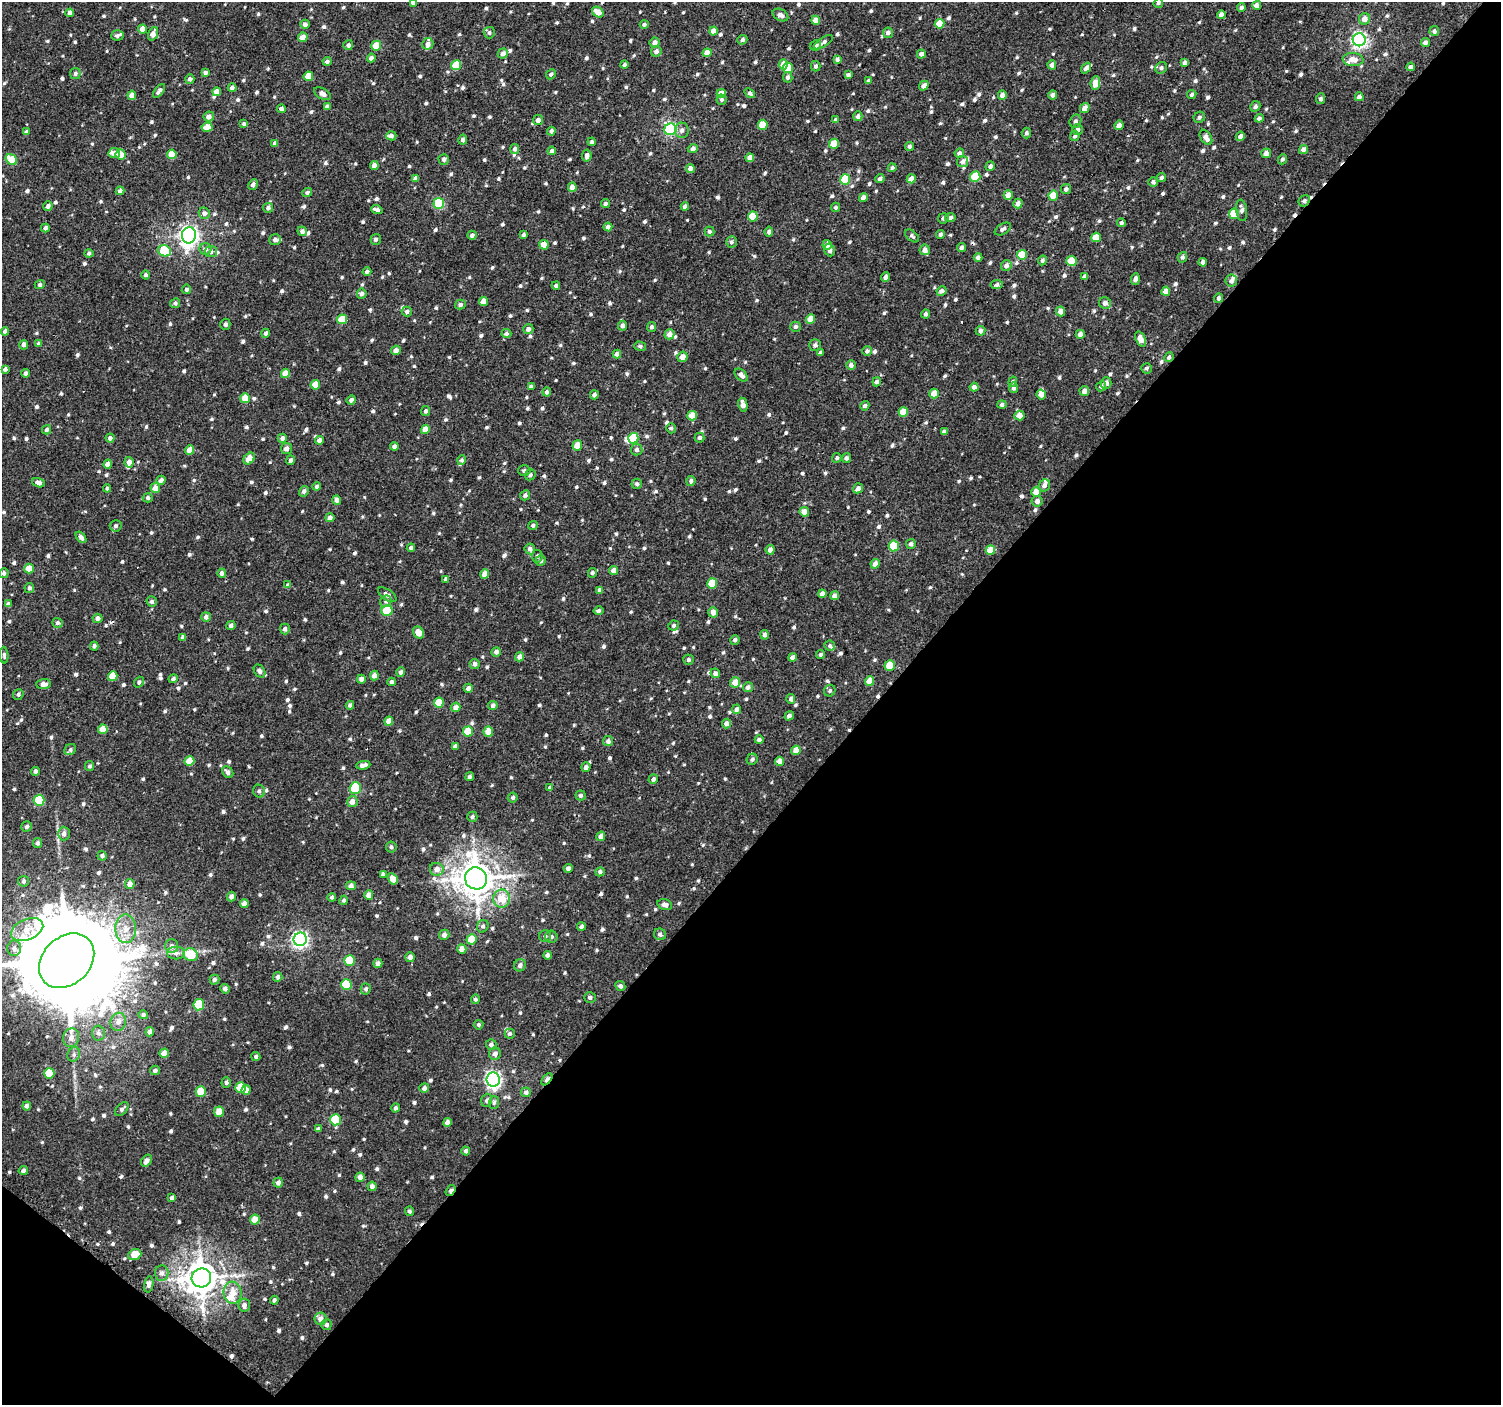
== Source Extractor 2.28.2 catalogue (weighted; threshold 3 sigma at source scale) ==
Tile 15 of 4 x 4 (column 3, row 4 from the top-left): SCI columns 3006-4504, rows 185-1587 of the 6016 x 6045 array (HDU 1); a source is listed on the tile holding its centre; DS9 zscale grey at full resolution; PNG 1503 x 1407 px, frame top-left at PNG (2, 2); each listed source drawn as its Kron ellipse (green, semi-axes under 4 px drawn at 4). Shown black and unused: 43% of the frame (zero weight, under 2 of 3 exposures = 2% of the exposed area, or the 3 px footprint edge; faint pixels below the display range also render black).
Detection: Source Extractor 2.28.2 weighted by HDU 2 'WHT'; one run over the whole footprint, this tile lists its part. Background 8.43e-04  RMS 0.003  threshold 0.0137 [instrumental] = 3 sigma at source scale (4.5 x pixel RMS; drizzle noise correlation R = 1.50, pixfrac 1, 0.0396/0.0396 arcsec/px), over >= 5 px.
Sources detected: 1039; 1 inside a brighter object's white glare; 6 cosmic-ray / hot-pixel residue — neither listed nor drawn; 16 inside a brighter listed object's ellipse — not listed separately; of the other 1016, all 500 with FLUX_AUTO >= 0.674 (the completeness limit of this list) listed and drawn (516 fainter detections not listed), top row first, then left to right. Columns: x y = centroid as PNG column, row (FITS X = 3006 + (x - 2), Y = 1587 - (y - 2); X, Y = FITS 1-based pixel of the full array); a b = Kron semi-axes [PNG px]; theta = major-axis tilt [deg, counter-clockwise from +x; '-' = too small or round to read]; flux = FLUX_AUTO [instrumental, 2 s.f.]
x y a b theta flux
413 2 4 4 - 1.3
1158 3 5 4 - 0.8
1257 5 4 4 - 1.9
1241 7 4 4 - 0.75
598 12 6 4 -36 3.2
70 13 4 4 - 1.4
780 15 8 5 -28 1.2
1221 15 4 4 - 1.8
1364 19 6 5 - 2
816 20 4 4 - 3.3
305 24 4 4 - 1.2
644 24 4 4 - 0.74
939 24 5 4 - 4.1
142 29 4 4 - 2.8
713 31 4 4 - 3
1434 31 5 5 - 0.78
489 33 6 5 - 0.71
888 33 5 5 - 1.1
153 34 7 4 68 2.1
117 35 6 5 - 0.76
303 37 5 4 - 3
742 40 5 4 - 0.85
1359 40 6 6 - 85
655 42 5 5 - 1.6
823 42 11 4 34 0.9
1425 43 4 4 - 1.5
428 44 6 5 - 1.3
348 45 5 4 - 0.97
816 45 6 5 - 1.2
376 46 5 5 - 6
656 51 5 5 - 1.1
503 53 5 5 - 1.6
707 53 4 4 - 2.5
921 54 4 4 - 1.3
371 58 4 4 - 1.3
837 59 4 4 - 0.85
1353 59 10 6 -5 3
327 61 4 4 - 0.97
1185 62 4 4 - 1.1
783 64 5 4 - 2.9
456 65 5 5 - 7.2
624 65 4 4 - 0.8
1052 65 4 4 - 1.4
816 66 5 4 - 0.69
1411 67 4 4 - 1.5
788 68 5 5 - 4.7
1086 68 6 4 49 1.6
1161 68 6 5 - 0.8
205 73 4 4 - 1.1
75 74 5 5 - 0.73
551 74 6 4 46 0.7
848 75 4 4 - 0.9
308 76 5 4 - 5.6
788 77 5 4 - 0.75
190 79 4 4 - 1.1
869 81 4 3 - 0.82
1095 83 7 5 84 3.4
924 86 5 4 - 1.6
232 88 4 4 - 1
159 91 8 4 51 1.1
217 92 4 4 - 2.1
721 93 4 4 - 2.6
750 93 6 4 -38 0.86
322 94 9 5 -28 1.5
132 95 4 4 - 2.8
1002 95 4 4 - 1.4
1053 95 4 4 - 1.1
1192 95 5 4 - 0.7
1359 97 4 4 - 1.4
1320 99 5 4 - 0.78
722 100 5 5 - 0.75
1255 106 5 5 - 0.84
327 107 4 4 - 1.2
1085 108 5 4 - 2.3
281 109 4 4 - 1.2
209 116 5 5 - 1.7
858 116 5 4 - 1.1
1199 117 6 5 - 0.78
1259 118 4 4 - 0.92
538 120 5 5 - 1.6
836 120 4 4 - 0.88
1075 121 7 6 - 0.81
244 124 4 3 - 0.85
763 125 5 5 - 6.4
1119 125 5 4 - 1.7
207 127 5 4 - 3.5
670 129 6 5 - 27
1077 129 5 5 - 1.3
682 130 7 7 - 1.1
551 131 4 4 - 0.82
26 132 4 4 - 0.9
1026 133 5 4 - 0.77
391 136 5 4 - 1
1075 136 5 4 - 0.78
1240 136 5 4 - 1.3
1206 137 8 5 -57 1.7
463 140 5 4 - 0.95
592 142 4 4 - 0.76
275 143 4 4 - 1.2
834 144 5 5 - 4.5
909 146 4 4 - 0.83
693 148 5 4 - 1.1
515 149 5 4 - 0.95
1303 149 4 4 - 1.3
552 151 4 4 - 1.1
114 153 6 5 - 1.6
959 153 5 5 - 0.99
1266 153 5 4 - 1.7
121 154 5 5 - 3.3
172 154 5 4 - 5.6
587 156 6 4 82 1.4
750 158 4 4 - 2.2
444 159 5 5 - 0.89
1282 159 5 4 - 0.71
11 160 6 5 - 7.5
962 162 5 5 - 1.2
374 166 4 4 - 1.7
990 166 5 4 - 0.96
892 168 4 4 - 0.72
690 169 4 4 - 1.7
975 176 5 5 - 10
1161 177 5 4 - 0.74
416 178 4 4 - 1.4
880 179 4 4 - 0.86
911 179 4 4 - 1.9
845 180 5 5 - 10
1153 182 5 5 - 0.94
253 185 5 4 - 1.1
572 187 5 4 - 2.2
1066 189 5 5 - 0.92
120 191 4 4 - 1.1
307 192 5 4 - 0.75
1008 195 4 4 - 3
1053 195 5 4 - 5.4
863 198 4 4 - 1.5
1304 201 6 5 - 0.73
439 203 5 5 - 18
605 203 4 4 - 0.78
1018 204 5 4 - 1.6
48 206 5 4 - 0.94
685 206 4 4 - 1.1
836 207 4 4 - 0.7
268 208 5 5 - 0.88
377 210 6 3 -18 1.2
1242 210 11 5 -83 1.2
204 213 6 5 - 1.2
1234 214 5 5 - 8
753 216 5 5 - 7.6
950 217 5 4 - 0.92
943 218 5 5 - 0.74
1121 223 4 4 - 0.68
608 227 4 4 - 1.1
45 228 4 4 - 0.89
1003 229 9 5 31 1
302 231 5 4 - 1.2
709 232 5 5 - 0.87
769 232 5 4 - 0.74
940 234 4 4 - 0.73
189 235 8 7 - 150
472 235 4 4 - 0.94
524 235 3 3 - 0.76
912 236 8 5 -40 0.69
1096 237 5 4 - 4.8
376 239 5 5 - 0.83
275 240 6 5 - 1.5
731 242 5 5 - 0.73
544 245 5 4 - 4.3
827 245 5 4 - 2.2
961 247 4 4 - 0.81
205 249 6 6 - 1.3
830 250 6 5 - 1.2
925 250 5 5 - 1.7
164 251 7 5 -18 13
211 252 6 5 - 0.85
89 253 4 4 - 0.82
1022 255 5 5 - 7.2
978 257 4 4 - 1
1182 257 5 4 - 0.84
1042 260 5 4 - 0.74
1071 261 5 5 - 7.9
1203 262 4 4 - 1.4
1006 266 5 5 - 1.4
367 272 4 4 - 0.74
146 275 4 4 - 0.67
1085 276 4 4 - 1.1
885 277 5 4 - 0.97
1135 279 6 4 83 1
1231 281 6 6 - 1.1
997 284 6 4 10 0.86
40 285 5 4 - 0.85
556 286 4 4 - 0.9
186 289 5 4 - 0.7
941 291 5 4 - 1.2
1166 291 5 4 - 2.8
362 294 5 5 - 1
1219 298 4 4 - 0.93
483 301 4 4 - 2.8
175 303 5 4 - 0.87
1105 303 6 5 - 1.4
460 304 5 4 - 0.82
407 311 5 5 - 0.88
1060 311 5 4 - 1.5
926 314 4 3 - 0.89
342 319 5 5 - 6.4
810 319 5 4 - 4.2
225 324 5 5 - 0.8
622 326 5 4 - 1.2
652 327 5 4 - 0.76
795 327 5 5 - 0.95
528 329 5 5 - 1.1
5 331 4 4 - 1.1
980 331 5 4 - 1
265 333 4 4 - 0.8
506 334 5 4 - 0.84
669 334 5 5 - 2.1
1080 334 4 4 - 2.1
1141 339 8 5 -68 2.2
39 343 4 4 - 1
24 345 5 4 - 1.4
815 345 6 5 - 1.1
640 346 6 4 -16 0.74
396 350 5 4 - 1.4
867 351 5 5 - 0.84
820 353 4 4 - 0.68
617 354 4 4 - 1.2
682 357 5 5 - 2.1
1169 357 5 4 - 0.73
851 365 5 4 - 1.3
1146 368 5 5 - 0.68
5 369 4 3 - 0.88
26 373 4 4 - 0.85
285 373 5 4 - 3.6
741 375 7 5 -44 1.5
877 382 4 4 - 0.95
1013 382 5 4 - 0.75
1106 383 6 5 - 1.3
315 385 5 4 - 4.3
1101 386 5 4 - 0.94
531 387 4 4 - 0.78
974 387 4 4 - 1.4
1013 388 5 4 - 0.94
1084 391 5 5 - 1.6
547 392 4 4 - 0.97
934 393 5 4 - 3.4
1041 394 5 4 - 2.4
594 395 4 4 - 0.99
245 398 5 5 - 5.2
351 400 4 4 - 1.2
743 405 7 4 -77 2.1
1002 405 4 4 - 0.94
865 406 5 4 - 0.91
426 411 5 4 - 0.72
903 412 5 5 - 5.3
1019 415 5 5 - 2.6
692 416 5 5 - 4.1
671 428 5 5 - 0.7
425 429 4 4 - 2.8
47 430 5 4 - 0.78
944 432 4 4 - 0.97
110 438 4 4 - 0.87
282 438 4 4 - 1.1
633 438 5 5 - 9
699 438 5 5 - 0.94
319 440 4 4 - 1.3
394 446 4 4 - 0.99
577 446 5 4 - 3.5
286 448 5 5 - 1.7
190 450 5 4 - 3.3
637 450 6 6 - 0.97
249 458 6 5 - 3.6
837 458 5 4 - 0.69
846 458 5 4 - 0.84
290 460 5 4 - 0.9
462 460 5 4 - 0.78
129 462 5 4 - 1.8
108 464 4 4 - 2.1
524 471 6 5 - 0.83
530 475 6 5 - 0.85
161 480 5 4 - 1.3
691 481 5 4 - 0.93
38 483 7 4 -19 1.4
637 484 5 5 - 0.78
317 486 4 4 - 0.86
1044 486 6 5 - 1.2
107 488 4 4 - 0.69
155 488 5 4 - 2.6
858 488 5 4 - 1.2
304 491 5 4 - 0.99
1036 492 5 5 - 3.5
525 495 5 4 - 0.84
148 498 5 4 - 0.91
337 500 4 4 - 1.2
1037 501 5 5 - 1.3
804 512 5 4 - 2.9
330 518 4 4 - 1.3
533 525 5 4 - 0.68
116 526 6 5 - 0.79
81 537 6 4 -52 1
911 544 5 4 - 0.99
894 546 5 5 - 14
411 548 4 3 - 0.94
530 549 5 5 - 1.1
770 550 5 4 - 1.5
990 550 5 4 - 4.8
537 556 6 5 - 0.75
541 561 5 5 - 0.97
875 564 5 4 - 1.6
29 568 5 4 - 4.6
613 571 4 4 - 1.7
4 573 5 4 - 0.88
222 573 4 4 - 1.1
592 573 5 4 - 0.91
485 574 5 4 - 2.7
446 579 4 3 - 0.82
712 584 5 5 - 7.2
288 585 4 4 - 0.85
29 588 5 5 - 0.94
600 590 4 3 - 1
822 594 4 4 - 1.5
387 595 10 5 -34 1.3
835 596 4 4 - 1.8
152 601 5 5 - 0.91
386 601 6 5 - 0.74
8 604 4 4 - 0.91
387 611 5 5 - 12
598 611 5 4 - 0.78
713 612 5 5 - 1.9
206 617 5 5 - 1.2
97 618 5 4 - 1.2
57 623 5 5 - 0.71
231 625 5 4 - 0.91
673 626 5 5 - 0.73
285 629 5 5 - 1
419 633 6 5 - 3.3
765 635 5 4 - 1.1
183 637 4 4 - 1.3
735 640 5 4 - 0.9
94 646 4 4 - 0.84
830 646 5 5 - 0.68
496 652 5 4 - 1.3
4 655 8 4 -86 0.67
821 655 4 4 - 0.87
520 657 4 4 - 2
792 657 4 4 - 1.6
688 660 5 5 - 0.81
475 664 5 5 - 1.1
890 665 5 5 - 6.4
260 671 7 5 -55 1.1
401 672 5 4 - 0.98
715 673 5 4 - 1.2
374 675 5 4 - 1.7
113 676 5 4 - 5.8
173 679 4 4 - 0.74
361 679 4 4 - 1.4
870 681 5 4 - 4.1
139 682 6 4 49 0.74
392 682 4 4 - 0.75
735 682 5 5 - 3.1
44 684 7 5 3 1.5
748 687 5 5 - 1.2
468 688 4 4 - 1.2
830 691 6 5 - 0.71
18 694 6 5 - 0.84
791 699 5 4 - 0.95
439 703 5 5 - 6.4
350 705 4 4 - 0.8
493 706 5 4 - 0.94
456 707 5 4 - 1.7
737 709 5 4 - 1.3
789 716 5 4 - 0.9
389 721 4 4 - 2.9
726 723 5 4 - 1.4
103 729 5 5 - 3.9
488 731 5 5 - 4.9
468 732 5 5 - 6.3
759 740 4 4 - 0.98
608 741 5 5 - 1
455 746 4 4 - 1
70 750 6 5 - 0.73
796 750 5 4 - 2.9
752 759 6 5 - 0.8
189 761 5 4 - 4.4
780 761 4 4 - 2.1
363 765 7 4 8 1.4
90 766 5 4 - 0.69
586 767 5 4 - 1
35 771 4 4 - 0.93
228 772 6 5 - 1.2
470 777 4 4 - 0.72
653 779 5 4 - 0.83
355 788 6 5 - 18
550 788 4 4 - 0.89
259 791 6 6 - 0.89
580 795 5 5 - 0.83
513 798 5 5 - 0.71
39 800 5 5 - 13
352 801 6 5 - 1.7
472 817 5 5 - 0.69
27 826 5 5 - 0.84
64 834 7 6 - 1.4
601 836 5 4 - 1.5
38 843 5 4 - 0.89
391 847 5 5 - 0.75
102 856 4 4 - 0.7
568 868 4 4 - 1
437 869 7 6 - 1.9
600 872 5 4 - 0.8
383 874 4 4 - 0.7
476 878 11 11 - 670
393 879 6 4 -58 2.6
24 881 5 5 - 0.72
130 884 5 5 - 1.6
351 886 5 4 - 1.1
369 895 5 4 - 2.5
231 897 5 4 - 1.3
332 897 4 4 - 0.77
502 899 9 8 - 5.1
344 900 5 4 - 0.69
244 903 4 4 - 1.5
665 905 7 5 -17 1.3
483 926 6 5 - 0.74
581 926 4 4 - 0.9
27 929 17 10 23 4.4
126 929 14 10 -90 3.9
660 934 6 5 - 0.92
444 935 5 5 - 1.2
545 936 6 6 - 0.69
551 937 6 6 - 0.97
300 939 7 6 - 89
471 939 5 5 - 5.7
171 946 7 6 - 1.1
14 948 8 7 - 1.2
462 949 5 4 - 1.8
176 953 9 6 0 1.2
191 955 7 6 - 8.4
547 955 4 4 - 1.1
410 957 5 4 - 1.5
350 960 5 5 - 11
67 961 31 23 44 10000
378 963 4 4 - 1.3
520 965 6 5 - 1.1
278 977 5 4 - 1
214 980 5 5 - 0.83
346 984 5 5 - 11
620 986 5 4 - 0.89
225 989 5 4 - 0.91
366 989 5 5 - 0.78
590 997 6 5 - 0.74
475 999 4 4 - 0.7
199 1005 5 5 - 11
143 1015 5 4 - 0.76
118 1022 9 7 72 1.7
479 1025 5 4 - 0.72
150 1032 4 4 - 1.7
99 1033 7 6 - 0.99
510 1034 5 5 - 0.71
71 1038 9 8 - 1.7
491 1044 5 5 - 1
164 1053 5 4 - 3
74 1054 7 6 - 0.84
495 1054 6 6 - 1.5
256 1057 4 4 - 0.69
155 1070 5 4 - 0.88
49 1073 5 5 - 7.5
547 1079 7 4 50 2.4
493 1080 7 6 - 89
226 1082 5 4 - 0.81
241 1088 5 5 - 6.1
424 1088 5 5 - 1.2
246 1090 5 4 - 1.5
201 1092 5 5 - 6.1
526 1092 5 5 - 0.99
487 1100 7 5 72 0.83
494 1103 6 5 - 0.68
27 1106 4 4 - 1
396 1108 4 4 - 0.89
122 1109 8 5 46 0.74
219 1112 5 5 - 3.5
336 1120 5 5 - 9.9
447 1122 4 4 - 1.8
318 1129 4 4 - 0.96
466 1151 4 4 - 0.89
146 1161 6 4 55 1.4
23 1171 5 4 - 0.91
360 1177 5 4 - 1.7
278 1183 5 4 - 1.3
372 1186 4 4 - 1.4
450 1190 6 3 56 1.4
172 1198 4 4 - 0.87
409 1211 5 4 - 0.71
255 1220 5 5 - 4.2
135 1254 7 5 20 4.3
162 1273 8 6 -89 1.2
201 1278 10 9 - 520
149 1284 8 4 78 1
233 1293 11 9 -83 3
274 1300 4 4 - 0.7
244 1305 6 6 - 1.1
321 1319 6 6 - 2
326 1325 5 5 - 1
Overlapping masked pixels (flux is a lower limit): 5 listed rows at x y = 1169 357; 67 961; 547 1079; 450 1190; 201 1278
Isophote crosses this tile's border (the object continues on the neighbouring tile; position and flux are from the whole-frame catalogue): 3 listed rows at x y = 413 2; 1158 3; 67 961